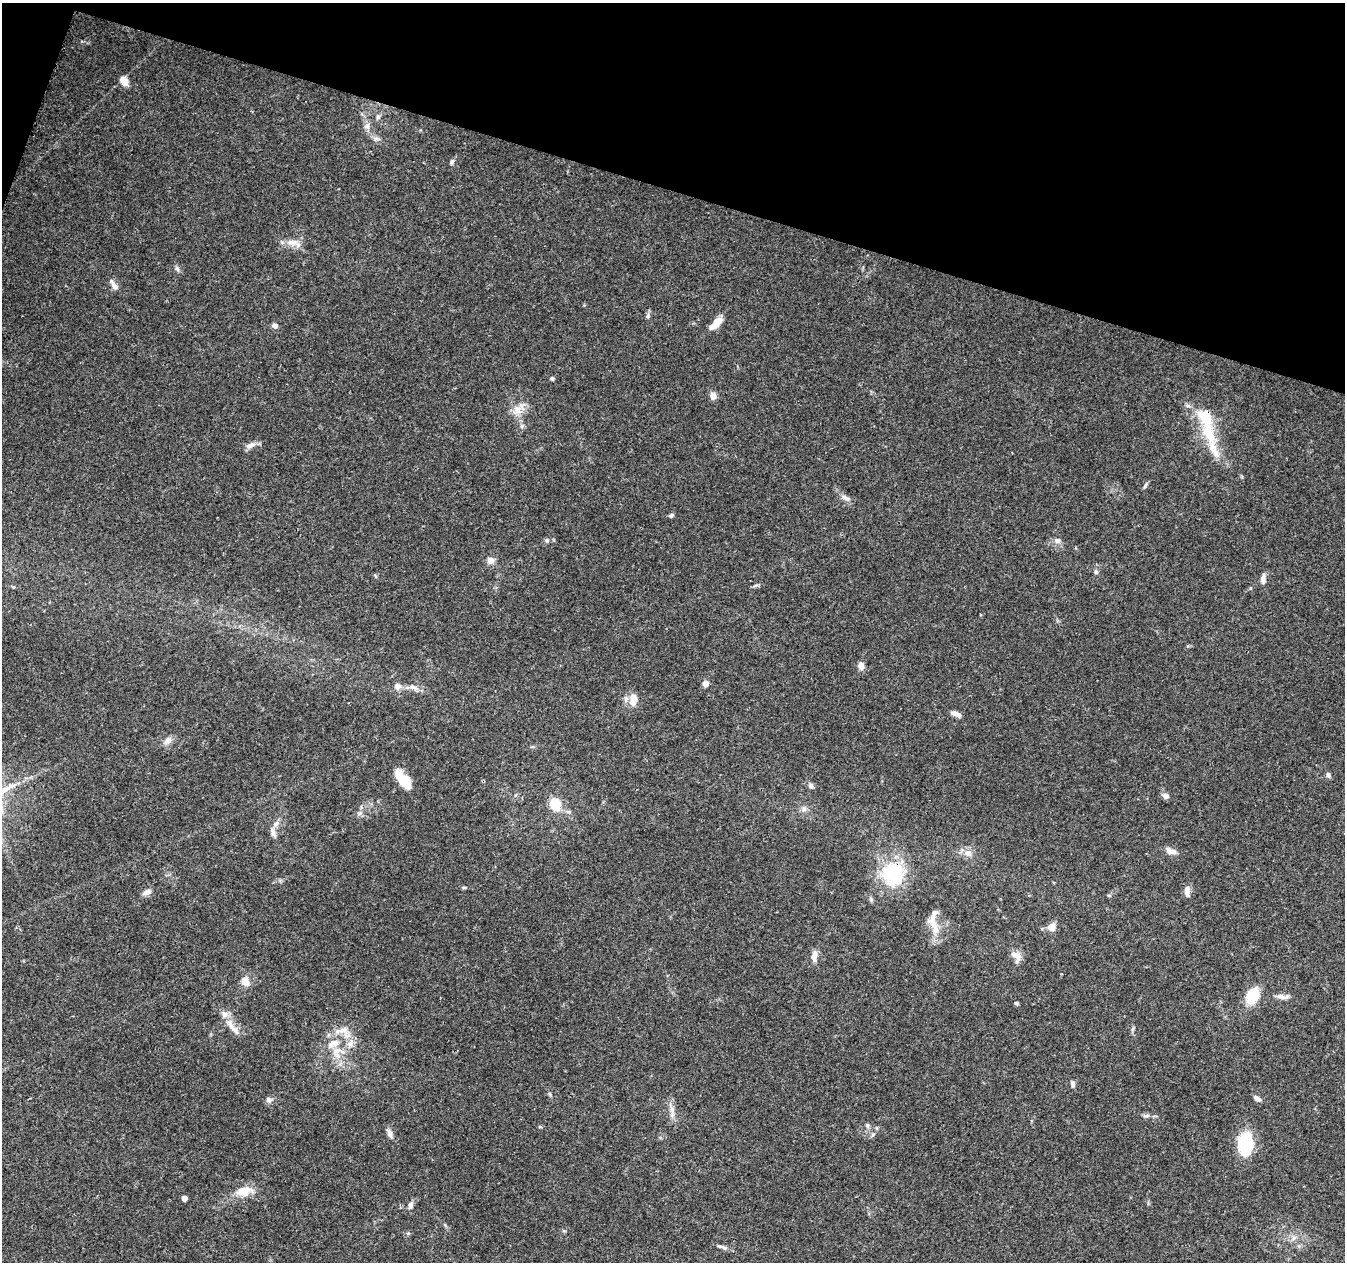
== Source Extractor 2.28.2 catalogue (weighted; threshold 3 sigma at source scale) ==
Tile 2 of 4 x 4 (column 2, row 1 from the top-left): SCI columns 1354-2696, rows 4062-5321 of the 5388 x 5541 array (HDU 1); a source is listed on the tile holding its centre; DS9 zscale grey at full resolution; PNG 1347 x 1264 px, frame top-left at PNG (2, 3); no overlay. Shown black and unused: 15% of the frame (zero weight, under 3 of 4 exposures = <1% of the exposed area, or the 3 px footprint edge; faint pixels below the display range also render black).
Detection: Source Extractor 2.28.2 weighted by HDU 2 'WHT'; one run over the whole footprint, this tile lists its part. Background 0.0487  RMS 0.0025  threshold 0.0113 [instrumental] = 3 sigma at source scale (4.5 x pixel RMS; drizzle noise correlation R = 1.50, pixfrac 1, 0.0396/0.0396 arcsec/px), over >= 5 px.
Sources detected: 79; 1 inside a brighter object's white glare — not listed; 5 inside a brighter listed object's ellipse — not listed separately; the other 73 listed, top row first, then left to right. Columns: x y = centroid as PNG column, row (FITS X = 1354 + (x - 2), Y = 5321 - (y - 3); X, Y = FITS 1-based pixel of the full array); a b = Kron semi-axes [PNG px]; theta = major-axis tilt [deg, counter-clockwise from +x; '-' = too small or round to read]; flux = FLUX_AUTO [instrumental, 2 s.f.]
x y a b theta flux
124 81 14 9 -57 1.7
378 116 8 5 76 0.64
367 126 9 7 57 1
376 138 8 6 0 0.78
452 161 7 5 72 0.52
292 243 14 10 -1 2.4
177 269 8 5 -62 0.61
114 285 15 7 -53 1.4
647 316 7 5 76 0.55
716 323 19 8 47 3.1
275 326 7 5 -12 0.83
552 378 5 4 - 0.51
713 395 8 6 -83 1.7
517 410 13 9 -85 2.4
522 426 6 4 90 0.51
1208 432 34 16 -73 9
250 445 15 7 23 1.3
1145 485 10 3 65 0.46
845 498 13 6 -27 1.1
671 515 7 5 29 0.48
547 540 6 6 - 0.5
1057 540 9 7 -2 1
490 560 9 9 - 1.5
1096 572 6 5 - 0.57
1263 579 13 6 88 1.3
861 666 9 7 -67 1.3
705 684 5 4 - 2.5
397 686 8 8 - 1.4
413 687 14 7 -15 1.4
633 699 14 8 87 3.3
956 714 13 5 -20 1.3
168 741 13 9 44 1.4
1328 775 8 5 -82 0.61
405 781 14 9 -50 7.3
811 785 8 6 -36 0.78
1166 796 7 6 - 1.2
555 804 8 6 -59 12
804 809 8 8 - 0.97
273 833 13 6 -76 1.2
1171 851 15 7 -20 1.6
968 853 12 9 -18 1.8
892 873 34 29 75 15
464 887 6 4 -7 0.37
1187 891 13 7 88 1.4
147 892 13 7 22 1.2
933 924 29 10 -62 3.5
1051 927 9 9 - 1.9
814 956 15 7 83 1.6
1016 956 17 10 -49 2
245 981 13 10 -58 2.2
1252 996 17 11 63 7.9
1282 996 18 6 -3 1.5
1016 1003 5 4 - 0.42
230 1024 25 7 -60 2.9
1132 1029 6 4 71 0.43
342 1030 24 8 12 2.8
350 1043 13 6 63 1.6
333 1044 20 10 25 3.7
1073 1084 8 5 -77 0.69
1257 1098 10 5 -28 0.82
268 1100 8 7 - 0.82
672 1111 21 6 -88 1.8
1146 1116 9 5 4 0.69
867 1125 6 6 - 0.59
540 1127 6 4 0 0.28
389 1133 13 6 -68 1.1
873 1134 6 4 20 0.4
1246 1143 21 15 90 16
244 1191 24 13 11 4.2
184 1198 4 4 - 1.7
410 1205 9 6 76 0.98
1293 1238 7 4 71 0.62
724 1248 10 5 -29 0.79
Overlapping masked pixels (flux is a lower limit): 2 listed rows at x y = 1208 432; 892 873